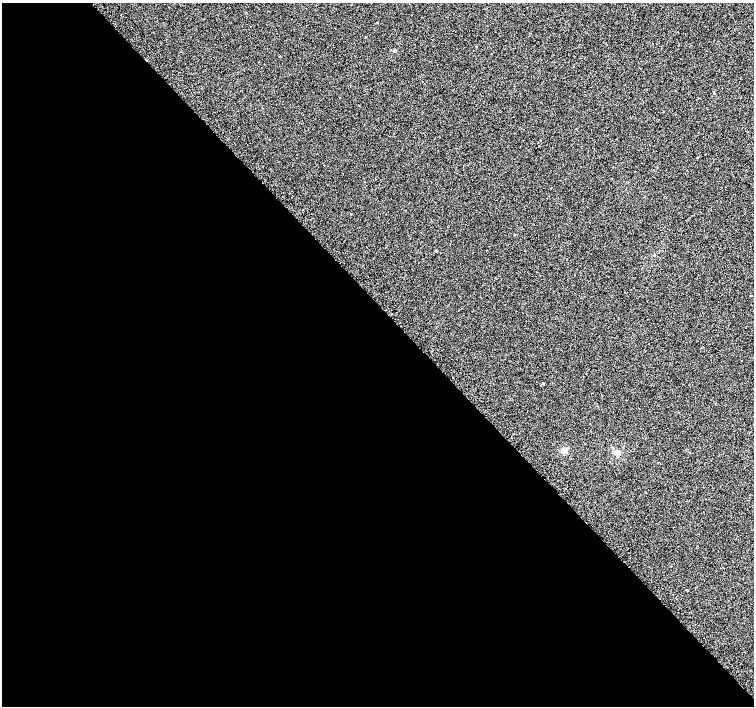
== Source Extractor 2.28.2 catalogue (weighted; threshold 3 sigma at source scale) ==
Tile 9 of 4 x 4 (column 1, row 3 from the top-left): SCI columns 1-1504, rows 1582-2989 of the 6070 x 6041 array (HDU 1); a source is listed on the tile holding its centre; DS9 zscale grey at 2 x 2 block average (1 PNG px = mean of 2 x 2 image px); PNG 756 x 708 px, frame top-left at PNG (2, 3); no overlay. Shown black and unused: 56% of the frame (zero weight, under 2 of 3 exposures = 3% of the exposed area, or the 3 px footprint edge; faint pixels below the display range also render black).
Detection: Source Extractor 2.28.2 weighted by HDU 2 'WHT'; one run over the whole footprint, this tile lists its part. Background 0.0238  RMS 0.013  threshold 0.0577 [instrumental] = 3 sigma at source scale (4.5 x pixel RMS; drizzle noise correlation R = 1.50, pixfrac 1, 0.0396/0.0396 arcsec/px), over >= 5 px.
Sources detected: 19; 3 cosmic-ray / hot-pixel residue — not listed; the other 16 listed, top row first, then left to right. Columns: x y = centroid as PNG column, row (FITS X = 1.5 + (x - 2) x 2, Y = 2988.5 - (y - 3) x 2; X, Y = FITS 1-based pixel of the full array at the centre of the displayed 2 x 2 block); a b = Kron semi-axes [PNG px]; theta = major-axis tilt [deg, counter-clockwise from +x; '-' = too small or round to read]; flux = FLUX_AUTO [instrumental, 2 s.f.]
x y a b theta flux
678 32 2 2 - 9.8
365 37 2 2 - 6.1
395 51 3 3 - 6.1
714 93 2 2 - 26
359 106 2 2 - 0.99
663 112 2 2 - 4
540 141 2 2 - 15
698 157 2 2 - 2.8
436 250 3 2 - 2.7
751 295 2 2 - 17
542 383 2 2 - 6.6
590 424 2 2 - 16
564 450 3 3 - 92
617 453 6 5 - 10
609 461 2 2 - 1.5
687 590 2 2 - 2
Diffuse or blended objects may show on this block-average render without a row.